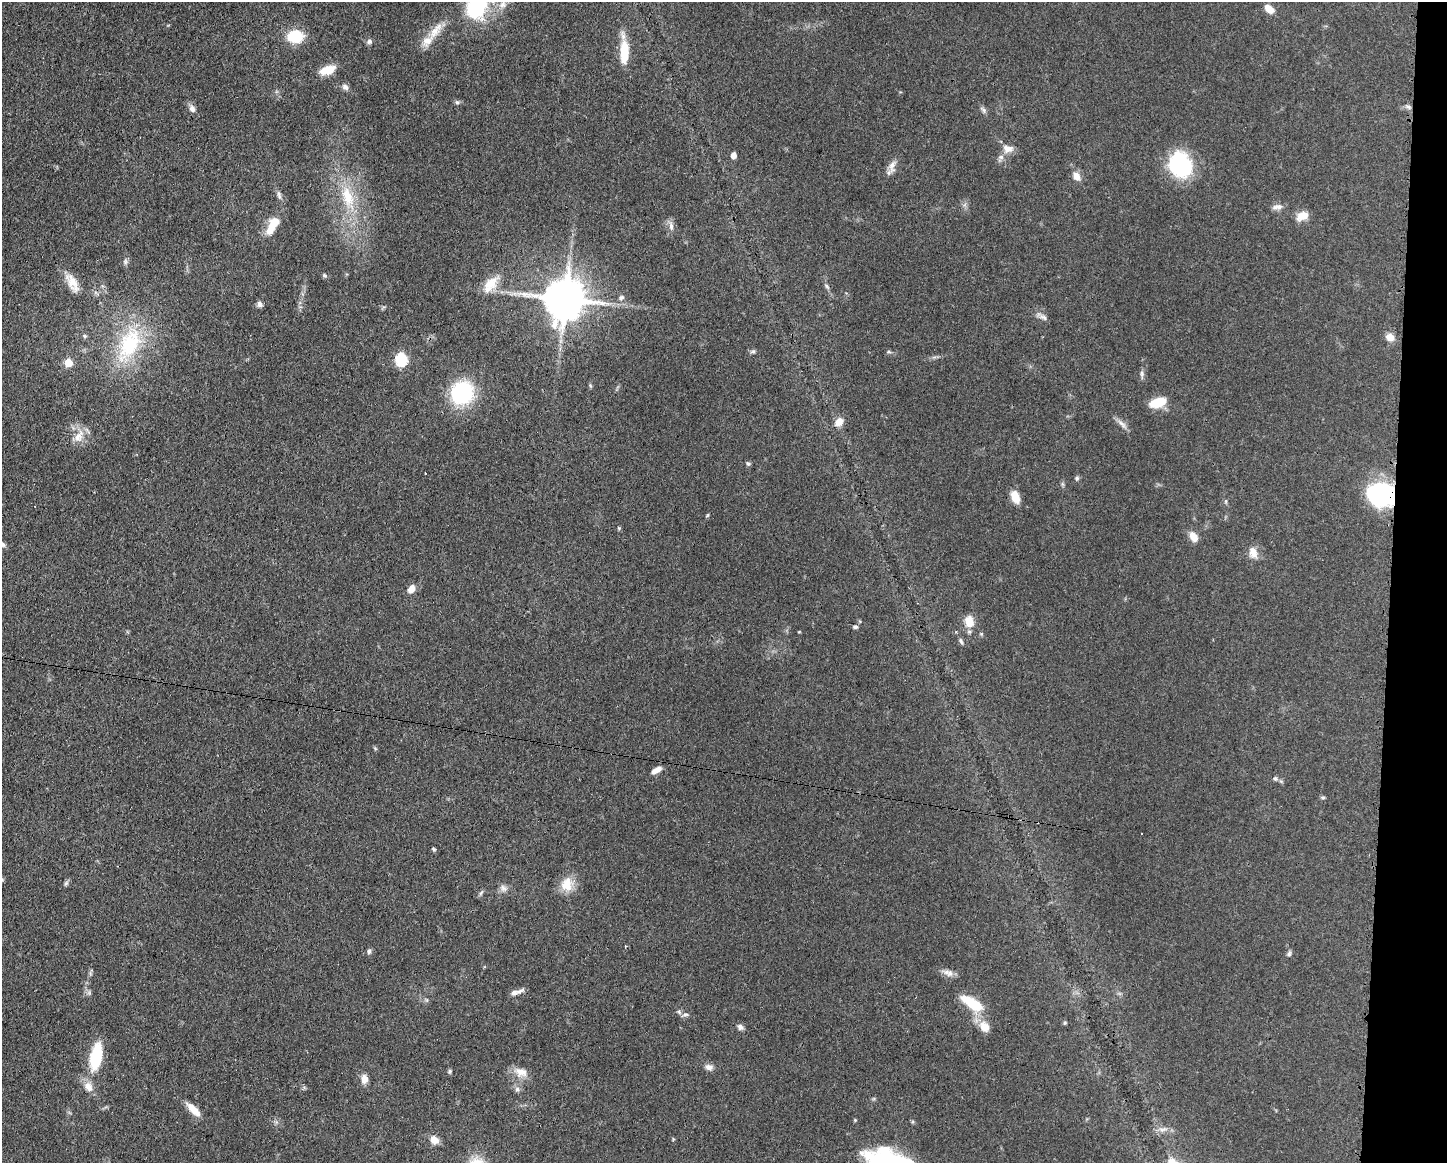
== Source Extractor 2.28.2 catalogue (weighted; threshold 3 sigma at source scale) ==
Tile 6 of 3 x 4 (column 3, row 2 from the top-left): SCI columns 3008-4452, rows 2324-3484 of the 4681 x 4648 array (HDU 1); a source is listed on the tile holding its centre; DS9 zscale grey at full resolution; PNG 1449 x 1165 px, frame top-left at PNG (2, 2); no overlay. Shown black and unused: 4% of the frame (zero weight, under 3 of 4 exposures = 1% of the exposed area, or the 3 px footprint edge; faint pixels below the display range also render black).
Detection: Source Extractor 2.28.2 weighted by HDU 2 'WHT'; one run over the whole footprint, this tile lists its part. Background 0.0597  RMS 0.0043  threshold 0.0191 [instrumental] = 3 sigma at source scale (4.5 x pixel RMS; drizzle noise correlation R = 1.50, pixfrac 1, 0.05/0.05 arcsec/px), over >= 5 px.
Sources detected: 99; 1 inside a brighter object's white glare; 2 cosmic-ray / hot-pixel residue — not listed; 6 inside a brighter listed object's ellipse — not listed separately; the other 90 listed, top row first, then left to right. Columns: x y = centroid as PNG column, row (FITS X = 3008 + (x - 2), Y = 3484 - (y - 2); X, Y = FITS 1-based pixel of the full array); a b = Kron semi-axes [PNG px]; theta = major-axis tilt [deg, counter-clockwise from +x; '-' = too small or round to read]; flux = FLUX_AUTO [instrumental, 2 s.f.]
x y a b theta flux
477 6 60 27 38 48
1269 9 11 7 -42 4.5
295 36 14 10 0 17
369 41 7 7 - 1.1
427 41 18 11 37 4.9
624 52 29 10 89 11
328 70 18 9 18 6.6
345 87 9 7 -40 1.6
457 102 6 6 - 0.87
1408 107 9 4 -19 1.1
192 109 9 7 -61 2
983 110 11 5 -40 1.2
1008 149 15 10 -8 3.5
734 155 6 5 - 2.4
1180 165 24 21 -66 39
892 166 21 8 76 3.1
1076 176 10 7 -56 3.5
279 195 12 5 -73 1.3
348 197 37 15 -72 17
1279 207 10 9 - 1.9
1302 216 16 10 26 4.3
671 226 12 6 -89 2
271 228 22 11 68 7
125 262 8 6 -90 1.1
325 275 6 5 - 0.73
72 283 27 11 -62 6.2
490 284 25 13 49 7.5
827 286 8 5 -46 0.94
621 298 7 6 - 1.2
565 299 12 12 - 1500
260 304 7 6 - 1.5
1043 317 16 6 -40 1.8
84 336 7 5 -21 0.74
1390 337 9 8 - 3.7
129 344 58 29 66 38
753 351 8 5 5 0.87
889 352 7 3 -1 0.61
401 359 7 6 - 34
68 363 6 6 - 10
1142 374 13 5 -84 1.2
590 386 7 4 -70 0.58
462 393 20 19 - 40
1158 402 17 9 18 11
839 422 12 8 48 3.9
1122 424 18 6 -45 2.3
78 436 20 9 61 4.7
748 464 7 5 -47 0.7
1077 478 7 6 - 0.81
1383 492 23 16 -14 61
1015 497 11 8 -68 6.8
1226 501 7 4 90 0.55
707 516 6 3 20 0.42
619 528 5 4 - 0.49
1194 537 11 7 -56 4.7
2 544 9 6 -44 1.2
1253 552 14 9 -76 4.4
411 589 9 7 56 3.4
969 621 14 11 -79 5.8
855 627 6 5 - 0.88
961 641 9 4 -65 0.89
375 748 6 3 -20 0.5
656 770 13 6 30 2.8
1275 778 7 6 - 0.91
1323 797 7 4 -8 0.61
434 849 6 4 -42 0.64
66 883 7 5 45 0.84
567 885 20 16 73 7.3
503 888 11 8 -46 2
481 893 9 4 56 0.78
369 951 7 5 82 1
1289 954 7 6 - 0.92
950 973 10 9 - 2.2
520 991 14 5 28 1.7
972 1003 26 10 -33 15
679 1012 7 4 -46 0.9
685 1015 10 4 5 1
1065 1023 5 4 - 0.49
740 1027 8 6 -43 1.5
984 1027 15 12 -53 5.1
96 1057 28 11 80 22
709 1067 9 7 -12 2.2
450 1071 6 5 - 0.67
521 1072 20 12 -17 4.9
364 1079 9 7 90 3.7
88 1087 15 11 -66 3.9
517 1089 6 6 - 1.2
193 1109 19 7 -45 5.4
855 1120 4 4 - 0.42
1163 1129 14 6 12 2.3
434 1140 10 8 -42 4
Overlapping masked pixels (flux is a lower limit): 1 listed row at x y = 1383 492
Isophote crosses this tile's border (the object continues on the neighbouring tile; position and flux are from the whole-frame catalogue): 2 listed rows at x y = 477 6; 2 544